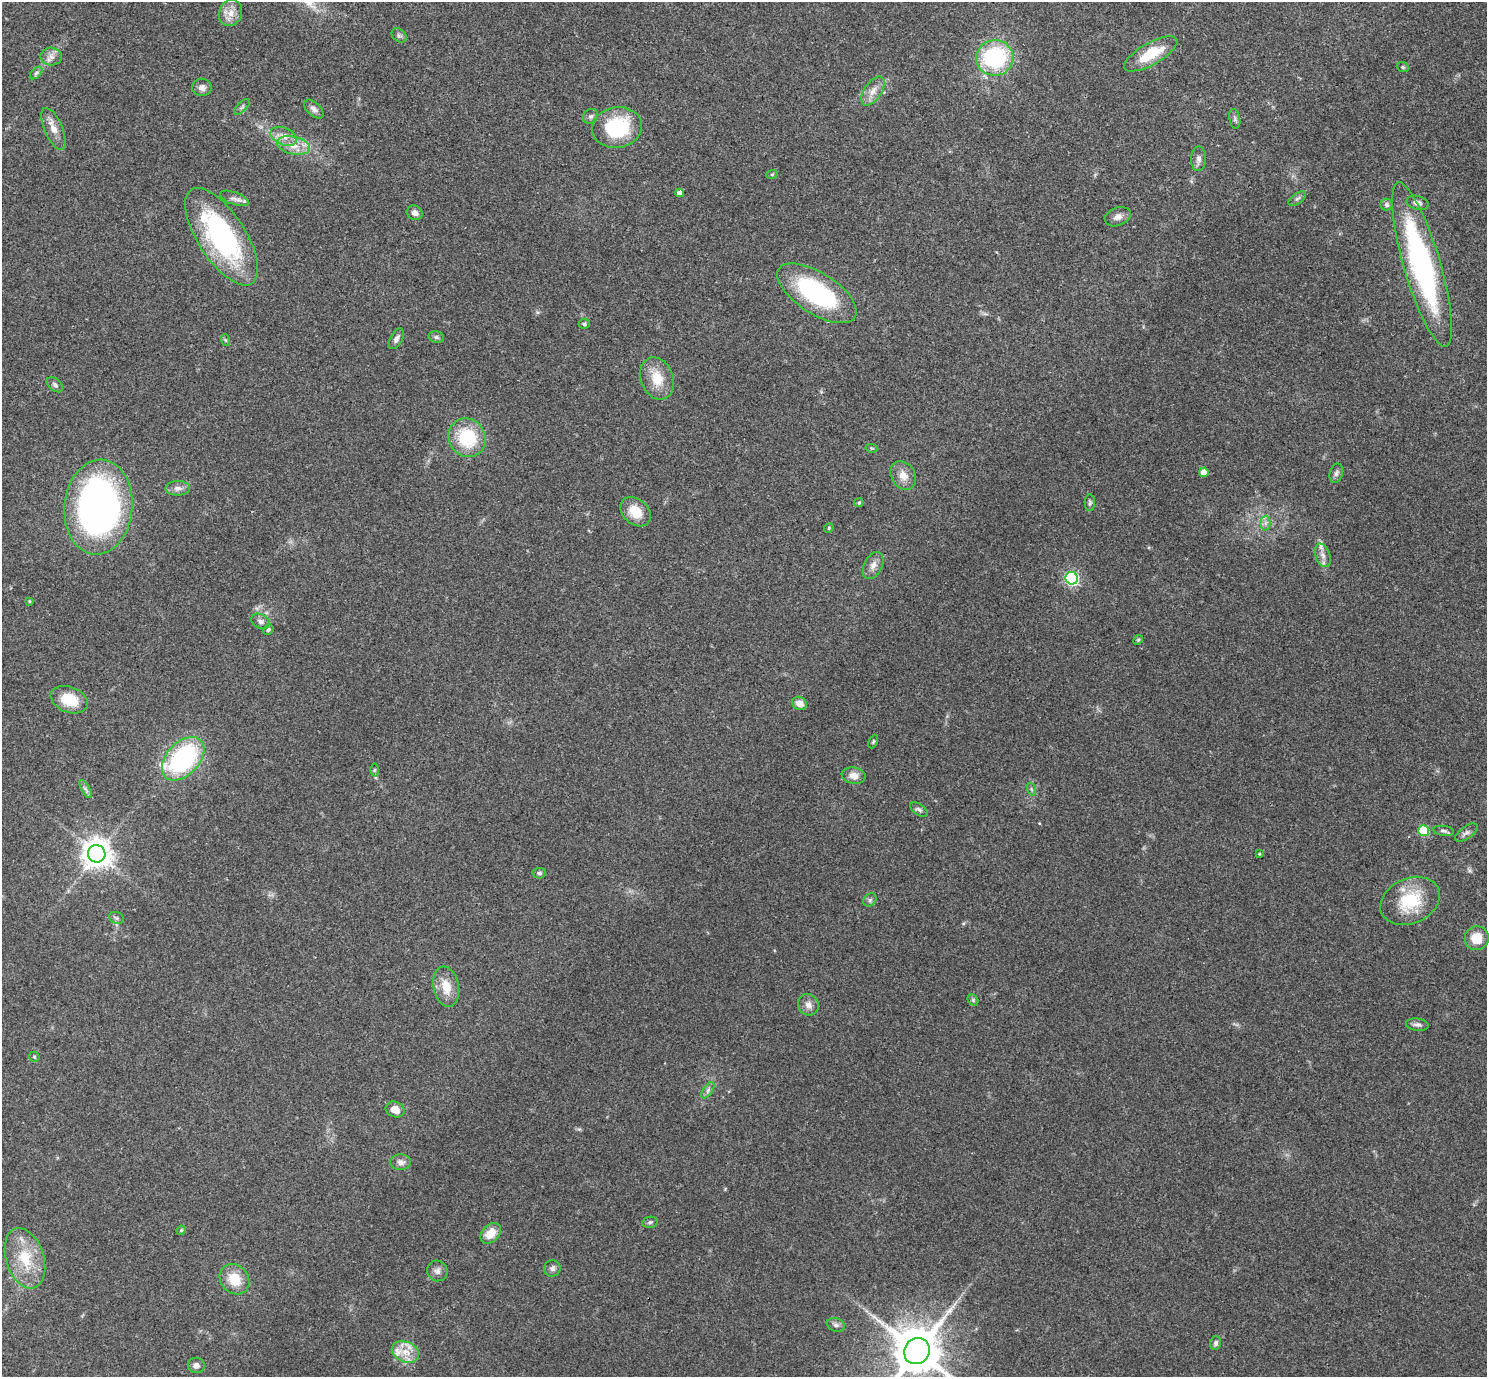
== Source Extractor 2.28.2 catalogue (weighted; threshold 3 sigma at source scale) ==
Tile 10 of 4 x 4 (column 2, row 3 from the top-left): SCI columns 1488-2972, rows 1528-2902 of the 5943 x 5946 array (HDU 1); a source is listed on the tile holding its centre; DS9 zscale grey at full resolution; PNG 1489 x 1379 px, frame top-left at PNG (2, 2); each listed source drawn as its Kron ellipse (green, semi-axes under 4 px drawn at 4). Shown black and unused: <1% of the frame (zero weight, under 3 of 4 exposures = <1% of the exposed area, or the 3 px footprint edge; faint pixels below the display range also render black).
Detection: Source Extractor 2.28.2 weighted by HDU 2 'WHT'; one run over the whole footprint, this tile lists its part. Background 0.0766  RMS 0.0062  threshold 0.0279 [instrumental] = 3 sigma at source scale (4.5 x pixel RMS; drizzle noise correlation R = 1.50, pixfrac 1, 0.05/0.05 arcsec/px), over >= 5 px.
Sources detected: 96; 3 inside a brighter listed object's ellipse — not listed separately; the other 93 listed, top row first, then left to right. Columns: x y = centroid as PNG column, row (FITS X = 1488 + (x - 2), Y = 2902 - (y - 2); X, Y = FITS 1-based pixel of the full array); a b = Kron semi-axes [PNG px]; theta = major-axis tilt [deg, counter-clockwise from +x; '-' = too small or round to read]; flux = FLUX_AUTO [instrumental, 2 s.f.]
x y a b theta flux
231 13 13 11 70 6.4
399 35 8 6 -41 1.6
1151 54 30 11 29 20
51 57 10 9 - 3.7
995 58 18 18 - 68
1403 67 6 4 -22 1
36 73 7 4 45 1.3
202 87 10 8 -8 3
873 91 16 8 57 5.8
242 107 10 4 45 1.4
314 109 12 6 -43 2.8
591 116 8 7 - 1.9
1235 119 10 5 -80 1.6
617 128 25 20 10 45
53 129 22 9 -67 6.9
284 136 14 8 -23 5.4
293 145 17 9 -13 7.5
1198 159 12 7 89 2.8
772 174 6 3 18 0.69
680 193 4 4 - 3.1
234 198 15 6 -20 3.1
1297 199 10 5 36 1.5
1417 203 11 7 -15 3.2
1387 205 6 6 - 1.5
415 213 8 7 - 3.4
1118 217 13 9 21 3.7
222 237 56 23 -57 110
1422 265 85 18 -74 150
817 293 45 20 -32 79
584 324 6 5 - 1.4
436 337 8 6 -16 1.5
396 339 11 6 62 2.6
225 340 6 4 -71 0.81
657 378 22 16 -68 14
55 385 9 6 -40 1.7
467 438 20 18 -55 35
871 448 6 4 -11 0.75
1204 472 5 5 - 6.7
1336 473 10 6 74 1.9
903 475 15 11 -59 6.4
178 488 12 7 2 3.5
859 502 5 4 - 0.98
1090 503 8 5 -89 1.2
98 507 47 34 85 280
636 512 17 12 -41 12
1265 523 7 5 89 2
829 528 5 4 - 0.76
1323 555 12 7 -71 3.8
873 565 14 9 63 4.2
1072 578 6 6 - 110
29 601 4 3 - 0.66
261 621 10 7 -29 2.2
268 630 5 5 - 1.1
1138 640 5 4 - 0.76
69 700 19 12 -21 18
800 703 8 6 -29 4.9
873 742 7 4 64 0.86
183 759 25 16 47 86
374 770 6 4 89 0.99
854 776 12 8 -10 5.1
86 789 10 4 -60 1.7
1031 789 6 4 -71 0.93
919 810 10 5 -36 1.6
1424 831 5 5 - 29
1444 831 10 5 -8 1.7
1466 833 13 6 34 2.3
97 854 9 8 - 920
1259 854 4 3 - 0.66
539 873 7 5 3 1.4
870 900 7 6 - 1.5
1410 901 31 23 23 29
116 918 7 5 -21 1.5
1477 938 12 12 - 12
446 987 20 12 -78 11
973 1000 6 4 -49 0.98
808 1005 11 10 - 3.9
1417 1025 11 6 -7 2.3
34 1057 5 4 - 0.92
708 1090 9 4 55 1.8
395 1110 10 7 -21 6.7
401 1162 10 8 0 3
650 1222 8 5 10 1.3
181 1230 5 4 - 0.77
491 1233 12 8 47 9.3
25 1258 31 19 -72 24
552 1268 8 8 - 2.1
437 1271 10 10 - 3.1
234 1279 16 13 -48 14
836 1325 9 6 -20 2
1216 1343 7 5 76 2
917 1351 13 12 - 3300
405 1352 14 10 -23 7.8
196 1365 8 7 - 2.7
Isophote crosses this tile's border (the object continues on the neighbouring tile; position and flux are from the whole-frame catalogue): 1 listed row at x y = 917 1351